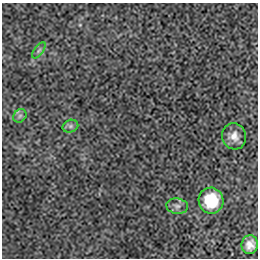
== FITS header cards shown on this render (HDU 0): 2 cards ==
NAXIS1  =                  256 / length of data axis 1
NAXIS2  =                  256 / length of data axis 2

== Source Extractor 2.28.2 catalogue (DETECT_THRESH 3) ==
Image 256 x 256 px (HDU 0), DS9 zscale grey, 1 PNG px = 1 image px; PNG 260 x 260 px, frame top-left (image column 1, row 256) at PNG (2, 3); each listed source drawn as its Kron ellipse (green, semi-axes under 4 px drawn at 4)
Background -4.55e-05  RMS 0.0021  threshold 0.00617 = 3 sigma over >= 5 px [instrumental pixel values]
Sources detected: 7; all 7 listed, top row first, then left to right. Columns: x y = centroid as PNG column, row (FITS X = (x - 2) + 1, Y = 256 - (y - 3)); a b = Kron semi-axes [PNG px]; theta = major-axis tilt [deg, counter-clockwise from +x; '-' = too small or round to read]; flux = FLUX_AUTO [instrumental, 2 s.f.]
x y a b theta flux
39 50 9 4 54 0.35
20 116 7 6 - 0.37
70 126 8 6 21 0.43
234 136 13 12 - 1.2
211 201 13 12 - 5.2
177 206 11 7 -8 0.59
250 245 9 8 - 0.96